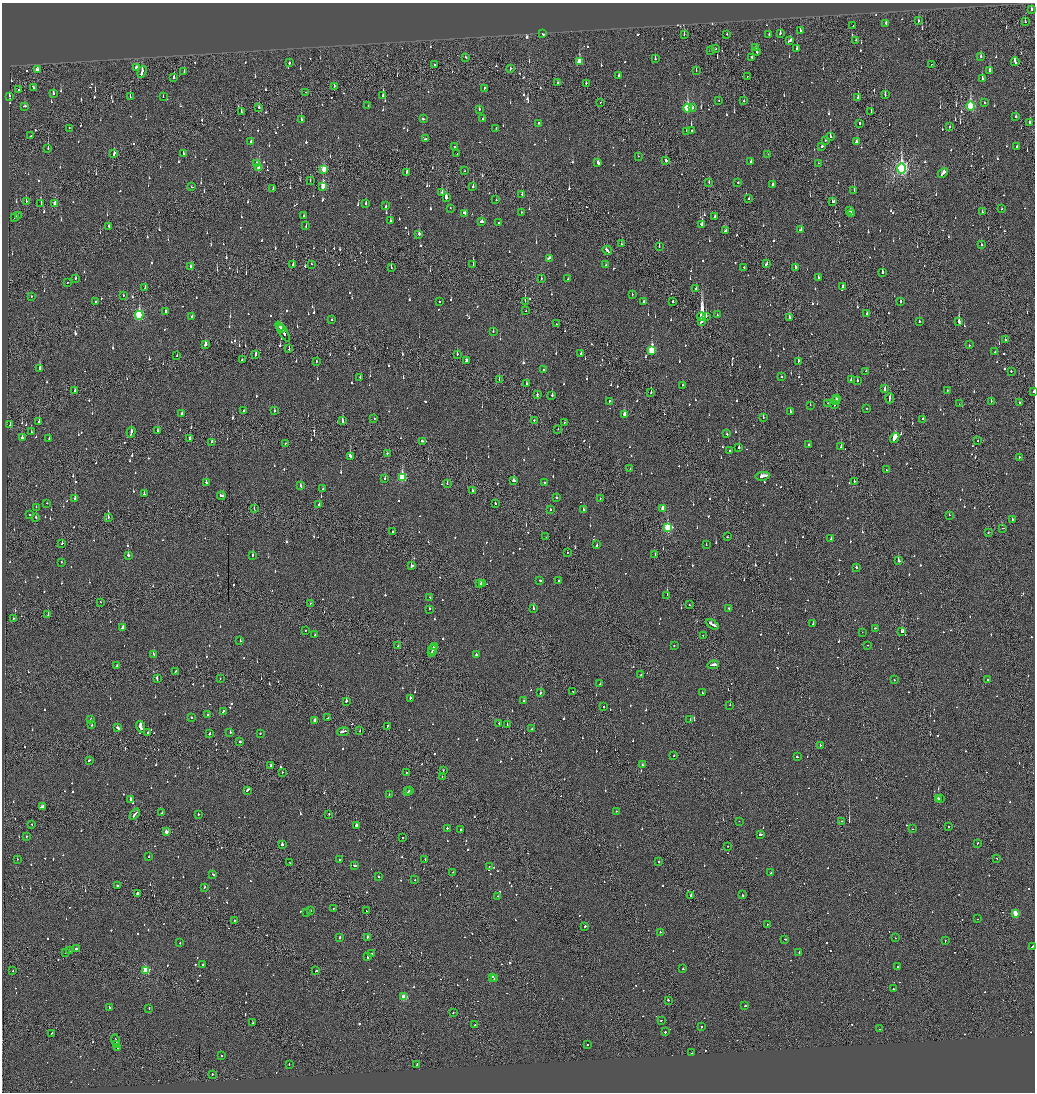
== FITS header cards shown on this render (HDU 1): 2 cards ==
NAXIS1  =                 2065
NAXIS2  =                 2180

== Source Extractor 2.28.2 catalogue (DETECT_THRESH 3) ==
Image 2065 x 2180 px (HDU 1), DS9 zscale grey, zoomed out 1/2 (1 PNG px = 2 x 2 image px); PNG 1037 x 1094 px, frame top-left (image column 1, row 2179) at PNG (2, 3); each listed source drawn as its Kron ellipse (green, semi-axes under 4 px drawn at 4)
Background -0.122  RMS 0.075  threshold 0.225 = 3 sigma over >= 5 px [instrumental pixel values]
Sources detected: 1483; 92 cannot appear on this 1/2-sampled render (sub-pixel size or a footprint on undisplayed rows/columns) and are neither listed nor drawn; of the other 1391, the 500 brightest by FLUX_AUTO listed and drawn (891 fainter detections omitted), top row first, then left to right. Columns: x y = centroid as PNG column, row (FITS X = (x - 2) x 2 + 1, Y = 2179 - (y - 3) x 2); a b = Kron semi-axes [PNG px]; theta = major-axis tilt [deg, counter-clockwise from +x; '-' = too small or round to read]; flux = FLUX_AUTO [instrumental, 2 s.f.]
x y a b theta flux
1031 10 3 2 - 140
918 21 3 2 - 110
1025 22 2 2 - 53
886 23 2 2 - 110
853 26 2 2 - 220
800 31 2 2 - 140
780 33 3 2 - 85
543 34 2 2 - 75
684 34 2 1 - 130
727 34 2 2 - 70
769 35 2 2 - 57
790 40 4 2 - 120
856 40 2 2 - 99
756 47 2 2 - 56
716 49 2 1 - 54
797 49 3 2 - 97
711 51 3 1 - 93
756 52 3 2 - 95
466 57 3 2 - 69
752 57 2 2 - 89
981 57 3 2 - 160
655 59 3 2 - 94
579 62 4 3 - 350
1015 62 4 2 - 210
289 63 2 2 - 180
931 64 2 1 - 53
435 65 3 1 - 84
137 68 3 3 - 100
510 69 3 1 - 56
38 70 3 3 - 300
989 70 3 2 - 160
184 71 2 2 - 63
696 71 2 2 - 77
142 72 6 2 73 210
619 76 2 2 - 58
747 76 2 1 - 64
174 78 2 2 - 110
983 79 3 2 - 150
558 82 3 1 - 79
586 83 2 2 - 57
334 86 2 2 - 55
33 87 3 2 - 110
484 88 2 1 - 98
19 90 2 1 - 73
306 92 2 1 - 72
53 93 3 2 - 64
885 95 3 2 - 100
9 96 4 2 - 91
383 96 2 2 - 140
130 97 2 2 - 58
163 97 2 1 - 92
858 97 3 2 - 220
719 100 2 2 - 55
744 101 2 2 - 58
600 102 2 1 - 86
984 103 2 2 - 95
24 106 3 1 - 140
368 106 2 2 - 89
970 106 5 3 - 1300
259 107 2 2 - 290
687 108 4 3 - 1100
692 108 2 2 - 73
479 109 2 2 - 69
241 112 2 1 - 130
871 112 2 1 - 64
1016 117 3 2 - 54
483 118 2 2 - 130
423 119 3 2 - 120
301 120 2 2 - 170
1030 122 4 2 - 100
539 123 2 2 - 250
860 123 2 2 - 270
949 127 2 1 - 68
69 128 2 1 - 55
496 128 2 2 - 65
692 130 2 2 - 81
687 131 2 2 - 55
31 136 2 2 - 280
830 136 4 2 - 97
425 139 4 2 - 220
825 140 2 2 - 140
251 142 2 2 - 120
856 142 3 2 - 120
455 146 2 1 - 57
822 146 2 2 - 54
1017 146 3 2 - 150
48 148 2 2 - 97
183 153 3 2 - 56
457 153 2 2 - 73
114 154 4 2 - 120
768 154 2 1 - 53
638 156 2 2 - 120
666 161 2 2 - 310
751 162 4 2 - 150
257 163 3 3 - 74
598 163 3 2 - 1900
818 163 2 1 - 61
259 168 3 2 - 310
901 168 5 4 - 3800
324 169 4 3 - 380
464 171 2 1 - 120
407 172 4 2 - 140
943 173 5 2 - 180
310 180 3 1 - 60
709 182 3 1 - 56
738 183 2 2 - 230
773 184 2 2 - 63
323 186 4 2 - 300
473 186 3 2 - 130
192 187 3 2 - 96
273 188 3 1 - 99
854 190 2 2 - 200
442 192 3 2 - 62
522 194 3 2 - 120
446 198 3 2 - 440
749 199 2 2 - 160
496 200 2 2 - 150
26 201 3 1 - 110
833 202 3 2 - 87
41 204 3 1 - 54
55 204 3 2 - 190
366 204 3 2 - 82
386 206 3 2 - 80
450 208 2 2 - 140
1002 209 2 2 - 67
850 211 3 2 - 70
521 212 2 1 - 120
982 212 2 2 - 65
465 213 4 2 - 140
851 214 3 2 - 86
18 215 2 1 - 80
304 215 2 2 - 110
15 217 4 2 - 310
714 217 3 1 - 340
390 221 3 2 - 67
481 221 3 2 - 250
499 223 2 2 - 60
702 224 3 2 - 200
109 226 2 1 - 350
306 226 2 1 - 87
801 230 3 2 - 60
725 231 3 2 - 93
419 234 3 2 - 92
621 244 2 1 - 240
982 244 2 2 - 110
659 246 2 1 - 63
607 250 5 2 - 670
549 258 3 2 - 110
311 264 2 1 - 85
766 264 4 2 - 93
293 265 3 2 - 260
473 265 2 1 - 120
606 265 2 2 - 54
191 267 2 2 - 68
744 267 2 1 - 66
795 267 4 2 - 150
391 268 3 1 - 79
882 272 2 2 - 190
818 277 2 2 - 120
76 278 2 2 - 65
541 279 2 2 - 67
568 279 2 2 - 55
67 282 2 2 - 53
842 287 3 2 - 75
145 288 2 1 - 95
696 289 2 2 - 90
632 294 2 2 - 70
123 295 2 2 - 60
31 296 2 2 - 89
439 301 2 2 - 93
525 301 2 2 - 110
672 301 2 2 - 75
901 301 2 2 - 84
96 302 2 1 - 75
644 302 4 2 - 100
165 311 3 2 - 150
526 311 2 2 - 58
867 313 3 2 - 99
139 315 4 3 - 1200
717 315 2 1 - 52
192 316 2 2 - 58
706 316 3 1 - 150
702 317 4 3 - 16000
789 317 2 2 - 110
332 320 2 2 - 94
919 321 2 2 - 96
959 321 3 2 - 490
701 322 3 2 - 100
556 324 2 2 - 78
280 327 4 3 - 200
281 329 2 2 - 120
493 331 2 2 - 60
283 332 11 2 -57 300
1005 339 2 1 - 60
205 344 3 2 - 260
969 345 2 2 - 62
289 349 2 2 - 63
652 350 3 3 - 750
995 352 2 2 - 62
581 353 3 2 - 75
256 354 4 2 - 350
457 354 2 1 - 72
177 356 2 1 - 95
242 360 2 2 - 91
466 361 3 2 - 89
798 361 3 2 - 240
316 362 3 1 - 120
40 368 3 2 - 190
544 369 2 2 - 73
866 371 2 2 - 55
1011 371 2 2 - 86
781 377 2 2 - 570
360 378 2 2 - 65
499 380 2 1 - 62
851 380 2 2 - 56
857 381 2 2 - 100
526 384 3 2 - 64
682 385 2 2 - 150
885 389 3 2 - 420
75 390 2 2 - 90
947 390 2 1 - 130
1033 392 2 2 - 89
651 393 2 2 - 130
537 395 3 2 - 250
552 395 2 2 - 140
890 398 5 2 - 170
837 399 4 1 - 160
609 401 3 2 - 72
836 401 4 2 - 270
991 401 2 2 - 70
828 403 2 1 - 55
1020 403 3 2 - 93
959 404 2 1 - 58
810 405 2 2 - 61
834 405 3 2 - 99
867 408 2 1 - 94
244 411 2 2 - 100
274 411 2 2 - 200
790 412 2 2 - 180
182 413 2 2 - 110
625 414 3 2 - 140
763 417 2 1 - 57
374 418 2 2 - 52
923 419 2 2 - 150
342 420 4 2 - 190
534 420 2 2 - 57
39 422 2 2 - 110
565 422 2 1 - 75
10 425 2 2 - 56
558 429 2 1 - 150
157 431 2 2 - 270
31 432 2 2 - 56
131 432 5 2 - 300
727 434 2 2 - 67
22 438 2 2 - 380
190 438 2 2 - 300
895 438 5 2 - 1200
49 439 2 2 - 75
422 441 3 2 - 150
978 441 2 1 - 72
212 442 3 2 - 79
285 443 2 1 - 140
809 445 2 2 - 200
841 447 2 1 - 63
739 448 2 2 - 230
729 451 2 2 - 53
387 453 2 2 - 82
350 456 4 2 - 500
1019 457 2 2 - 63
630 469 2 2 - 52
886 470 2 2 - 64
762 476 7 2 9 460
402 477 4 3 - 860
385 478 2 2 - 71
513 481 2 2 - 150
854 481 2 2 - 110
206 482 3 2 - 110
544 482 2 2 - 55
447 483 2 2 - 78
301 486 2 2 - 110
323 489 2 2 - 120
472 491 3 2 - 120
144 494 2 2 - 220
221 496 4 2 - 140
556 497 2 2 - 65
75 498 2 2 - 400
600 498 2 2 - 170
47 503 2 2 - 52
495 503 2 1 - 93
319 505 2 2 - 380
36 507 2 1 - 150
663 508 3 2 - 130
254 509 2 1 - 77
550 510 2 2 - 110
583 510 2 2 - 170
30 514 2 2 - 59
949 515 2 2 - 63
108 517 2 2 - 140
36 518 3 2 - 63
1012 520 3 2 - 100
667 528 3 3 - 920
1003 528 2 1 - 78
393 532 2 2 - 130
988 532 2 2 - 56
546 537 2 1 - 54
727 537 2 1 - 57
831 539 3 2 - 91
62 543 3 2 - 68
597 545 2 2 - 100
706 545 2 2 - 69
567 553 2 1 - 130
655 554 2 1 - 120
128 555 3 2 - 160
253 555 2 2 - 190
898 561 2 2 - 250
62 562 2 2 - 53
411 566 3 2 - 140
856 567 2 2 - 88
540 580 3 2 - 110
558 581 2 2 - 67
480 584 2 2 - 96
482 584 3 2 - 110
667 595 2 1 - 230
430 597 3 2 - 60
100 602 2 1 - 73
310 603 2 2 - 62
689 605 2 2 - 74
533 608 3 2 - 200
729 608 2 2 - 55
429 609 2 2 - 120
48 615 3 1 - 110
13 618 3 1 - 100
712 624 7 2 -29 440
813 624 2 2 - 87
123 627 3 2 - 220
875 628 2 2 - 120
305 630 2 2 - 61
862 632 2 2 - 56
902 632 3 2 - 470
315 635 2 2 - 65
703 636 2 1 - 67
240 641 2 2 - 110
674 645 2 2 - 130
868 645 2 2 - 130
398 646 2 2 - 150
434 646 3 2 - 150
432 650 5 2 - 200
431 652 3 1 - 120
154 654 3 2 - 180
476 654 2 2 - 110
713 665 6 2 9 340
117 666 3 2 - 290
175 671 2 2 - 120
641 675 3 2 - 220
157 679 4 2 - 200
220 679 2 2 - 55
988 679 2 2 - 66
894 680 2 2 - 64
600 684 2 1 - 83
573 691 2 2 - 100
541 693 2 2 - 120
702 693 2 2 - 120
410 698 3 2 - 77
346 701 2 2 - 500
524 701 2 2 - 88
730 705 2 1 - 200
604 706 2 2 - 120
223 711 3 2 - 86
208 715 2 2 - 85
191 717 2 2 - 57
328 718 2 2 - 93
91 719 2 2 - 110
315 720 3 2 - 150
690 720 2 2 - 66
499 723 2 1 - 72
507 724 2 1 - 55
92 725 2 2 - 62
387 726 2 2 - 85
140 727 6 2 -71 600
118 728 4 2 - 160
532 729 2 2 - 61
360 731 2 2 - 54
148 732 2 2 - 58
230 732 2 2 - 68
343 732 6 2 7 220
209 733 3 2 - 73
260 733 2 2 - 99
240 742 2 2 - 75
820 745 2 2 - 71
674 755 2 2 - 67
797 757 2 2 - 180
89 760 3 2 - 60
642 764 2 2 - 55
270 766 2 2 - 80
443 770 2 2 - 58
282 772 2 1 - 72
406 772 2 2 - 62
442 777 2 1 - 55
247 790 4 2 - 140
410 790 2 2 - 81
408 792 3 2 - 110
389 794 2 2 - 59
938 798 2 2 - 120
130 799 2 2 - 350
940 799 2 2 - 120
42 806 4 2 - 290
616 811 2 1 - 83
162 813 2 2 - 110
135 814 6 2 47 290
198 814 2 2 - 150
329 814 2 2 - 53
739 821 2 2 - 68
841 821 2 2 - 66
32 824 2 2 - 78
356 825 2 2 - 480
949 827 2 2 - 84
447 828 2 2 - 130
461 829 2 2 - 75
912 829 2 1 - 68
166 832 3 2 - 140
760 834 3 2 - 180
26 836 2 2 - 90
402 837 2 2 - 73
977 843 2 2 - 130
282 845 2 2 - 350
727 846 2 1 - 88
149 857 2 2 - 53
996 858 2 2 - 55
17 859 2 2 - 83
425 859 2 1 - 54
339 860 2 2 - 57
659 862 2 2 - 260
290 863 2 2 - 68
354 865 3 2 - 100
489 866 2 2 - 58
453 872 2 2 - 230
771 873 2 2 - 130
213 874 3 2 - 84
378 876 2 2 - 150
415 880 2 1 - 140
117 886 2 2 - 140
204 887 2 2 - 89
137 893 2 2 - 290
691 895 2 2 - 220
742 895 2 1 - 86
498 896 2 2 - 68
333 908 2 2 - 54
311 910 2 2 - 100
366 911 2 1 - 61
307 912 2 2 - 160
1015 913 3 2 - 250
977 919 2 1 - 54
234 921 2 1 - 160
767 924 2 2 - 82
585 926 2 2 - 440
660 932 2 2 - 170
340 937 2 2 - 160
367 937 4 2 - 180
895 938 2 2 - 62
785 939 2 2 - 150
945 941 2 2 - 56
180 943 2 2 - 130
1032 946 3 2 - 95
76 949 2 2 - 200
69 951 2 2 - 300
66 952 2 1 - 110
799 953 3 2 - 140
371 954 2 2 - 83
368 957 2 2 - 150
203 965 2 2 - 70
898 967 2 2 - 330
683 969 2 1 - 270
13 970 2 1 - 53
146 970 3 3 - 830
316 971 3 2 - 130
493 977 2 2 - 250
494 979 2 2 - 130
893 989 2 2 - 270
404 997 3 3 - 460
668 1000 2 2 - 340
745 1006 2 2 - 110
109 1007 3 2 - 73
149 1008 2 2 - 67
453 1012 2 2 - 120
661 1020 2 2 - 76
253 1023 2 2 - 76
475 1025 2 1 - 75
701 1026 2 2 - 97
880 1029 2 2 - 240
665 1032 2 2 - 190
51 1033 2 1 - 100
116 1040 6 1 -75 240
117 1045 3 2 - 180
587 1045 2 2 - 81
118 1048 3 2 - 100
692 1053 2 1 - 170
222 1056 2 2 - 130
289 1064 2 2 - 55
417 1064 2 2 - 72
212 1074 2 2 - 97
At the frame edge (FLAGS 8, measured only in part): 1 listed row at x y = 1033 392
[891 fainter detections neither listed nor drawn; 92 sub-pixel or undisplayed-footprint detections neither listed nor drawn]